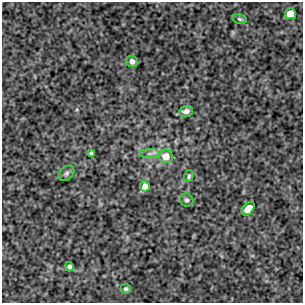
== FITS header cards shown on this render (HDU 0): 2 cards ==
NAXIS1  =                  301
NAXIS2  =                  301

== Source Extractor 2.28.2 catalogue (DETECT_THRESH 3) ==
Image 301 x 301 px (HDU 0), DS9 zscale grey, 1 PNG px = 1 image px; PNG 305 x 305 px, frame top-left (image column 1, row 301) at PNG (2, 2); each listed source drawn as its Kron ellipse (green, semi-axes under 4 px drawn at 4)
Background 684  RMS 1.2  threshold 3.5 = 3 sigma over >= 5 px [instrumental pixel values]
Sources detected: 14; all 14 listed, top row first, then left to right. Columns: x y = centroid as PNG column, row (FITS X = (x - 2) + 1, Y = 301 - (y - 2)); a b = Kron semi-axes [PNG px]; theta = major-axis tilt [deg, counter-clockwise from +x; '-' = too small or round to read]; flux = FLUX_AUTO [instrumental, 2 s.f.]
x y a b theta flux
290 14 5 5 - 2800
240 19 7 4 -11 140
132 61 6 5 - 440
186 111 7 5 9 440
91 153 4 4 - 160
149 154 10 4 1 290
166 156 7 6 - 1300
66 173 9 6 45 190
189 176 6 4 69 140
145 186 5 5 - 1200
187 200 7 6 - 200
248 209 8 5 48 1400
69 267 5 4 - 230
126 289 5 5 - 160